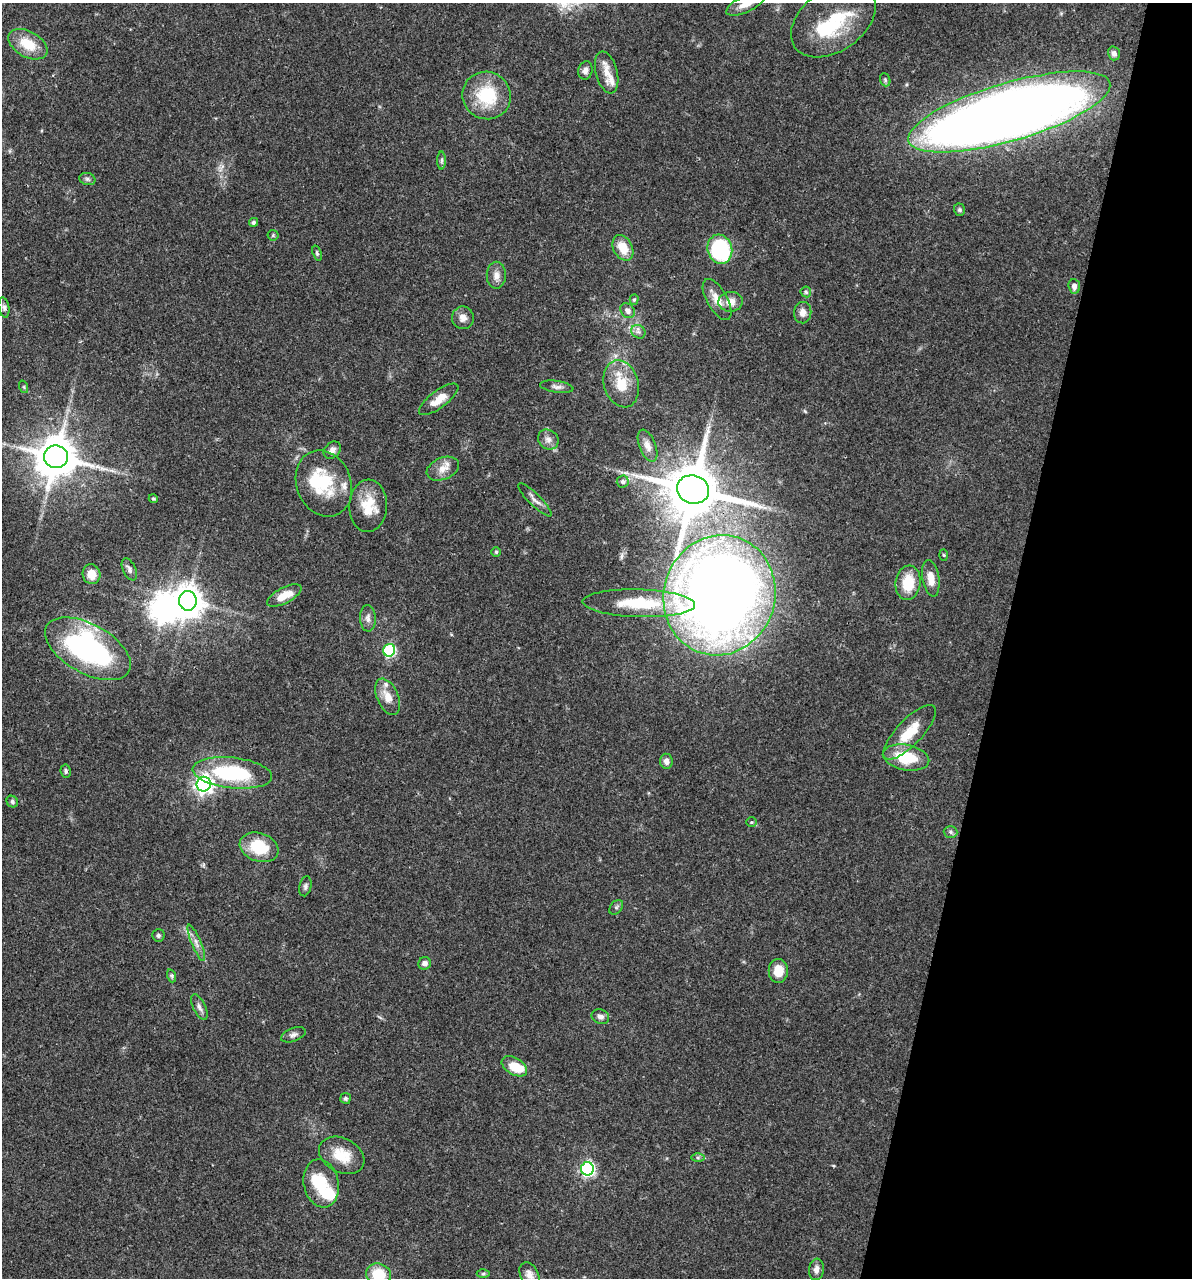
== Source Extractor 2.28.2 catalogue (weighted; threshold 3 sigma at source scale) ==
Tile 8 of 4 x 4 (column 4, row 2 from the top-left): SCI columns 3816-5005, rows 2557-3832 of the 5129 x 5114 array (HDU 1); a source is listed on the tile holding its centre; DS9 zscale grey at full resolution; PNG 1194 x 1280 px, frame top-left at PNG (2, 3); each listed source drawn as its Kron ellipse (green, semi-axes under 4 px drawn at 4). Shown black and unused: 16% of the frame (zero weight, under 3 of 4 exposures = <1% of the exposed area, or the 3 px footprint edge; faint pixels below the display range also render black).
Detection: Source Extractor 2.28.2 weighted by HDU 2 'WHT'; one run over the whole footprint, this tile lists its part. Background 0.0744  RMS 0.0033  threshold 0.0147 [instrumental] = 3 sigma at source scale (4.5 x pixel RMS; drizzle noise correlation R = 1.50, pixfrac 1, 0.05/0.05 arcsec/px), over >= 5 px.
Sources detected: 98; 4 inside a brighter object's white glare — neither listed nor drawn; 7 inside a brighter listed object's ellipse — not listed separately; the other 87 listed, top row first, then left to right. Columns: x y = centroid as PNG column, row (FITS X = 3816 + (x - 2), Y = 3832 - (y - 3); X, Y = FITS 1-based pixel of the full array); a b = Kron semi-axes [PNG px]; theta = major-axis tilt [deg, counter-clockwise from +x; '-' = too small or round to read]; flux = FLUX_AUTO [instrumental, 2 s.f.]
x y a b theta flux
745 4 21 8 24 3.3
833 20 47 31 35 21
28 44 21 13 -29 7.9
1114 53 7 6 - 1.3
585 70 9 7 76 1.5
607 72 21 11 -76 4.3
885 80 7 5 -70 0.56
487 95 24 23 - 16
1009 112 105 29 16 560
441 160 9 4 90 0.63
87 179 8 6 -17 0.8
959 210 6 5 - 0.57
253 222 5 4 - 0.7
273 235 5 5 - 0.42
623 248 13 9 -62 6.2
720 249 15 12 -73 30
317 253 8 4 -72 0.55
496 275 13 9 89 2.4
1074 286 7 6 - 1.6
806 292 5 5 - 0.54
717 299 23 10 -61 4.3
634 300 5 4 - 0.61
731 302 12 10 3 3.5
4 307 10 5 -80 0.98
628 311 8 6 -46 1.6
803 313 10 8 83 2.5
463 318 11 11 - 2.2
638 332 7 6 - 1
621 384 24 17 -74 8.2
24 387 6 4 -71 0.37
557 387 17 6 -8 1.4
439 399 24 8 37 4.7
548 440 11 9 -39 2
647 446 17 8 -68 2.6
332 450 10 7 45 1.4
56 457 12 11 - 1200
443 469 17 11 23 3.5
623 482 6 6 - 0.92
324 483 34 27 -68 16
693 490 16 14 -17 2300
153 499 5 4 - 0.45
535 500 23 6 -44 1.8
368 506 26 19 88 8.5
496 552 5 5 - 0.44
944 555 5 3 - 0.34
129 569 12 6 -65 1.3
91 574 10 9 - 4
931 578 18 8 -80 4.1
908 583 17 12 83 9.3
284 595 19 8 28 5.1
719 595 60 55 72 450
188 601 10 9 - 530
639 603 56 14 -2 17
368 618 13 8 -87 1.8
88 649 47 24 -29 64
389 650 6 6 - 33
388 697 19 10 -66 4.4
910 732 35 13 46 9.1
906 757 23 12 -11 13
666 761 7 6 - 1.7
66 771 7 5 -81 0.66
232 773 40 15 -6 27
204 784 7 7 - 140
12 802 6 5 - 0.73
751 822 5 4 - 0.43
951 832 7 6 - 0.71
259 847 20 14 -19 13
305 886 10 6 78 0.89
616 907 8 5 49 0.79
158 935 6 6 - 0.76
196 943 19 4 -67 1.9
425 963 6 6 - 1.4
778 971 12 9 -90 5.1
172 976 7 4 -72 0.58
199 1007 14 6 -63 1.5
600 1017 9 7 -24 1.4
293 1035 13 6 21 1.3
514 1066 14 8 -31 6.7
345 1098 5 5 - 0.59
342 1155 24 17 -28 7.9
698 1157 6 4 0 0.64
587 1169 6 6 - 71
321 1183 24 17 -78 11
816 1269 11 7 83 1.9
378 1274 13 10 -19 9.5
483 1274 6 4 1 0.52
529 1274 13 9 -61 2
Overlapping masked pixels (flux is a lower limit): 3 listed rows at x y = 1009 112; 693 490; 719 595
Isophote crosses this tile's border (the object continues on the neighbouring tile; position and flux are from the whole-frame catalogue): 2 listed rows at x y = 745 4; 378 1274